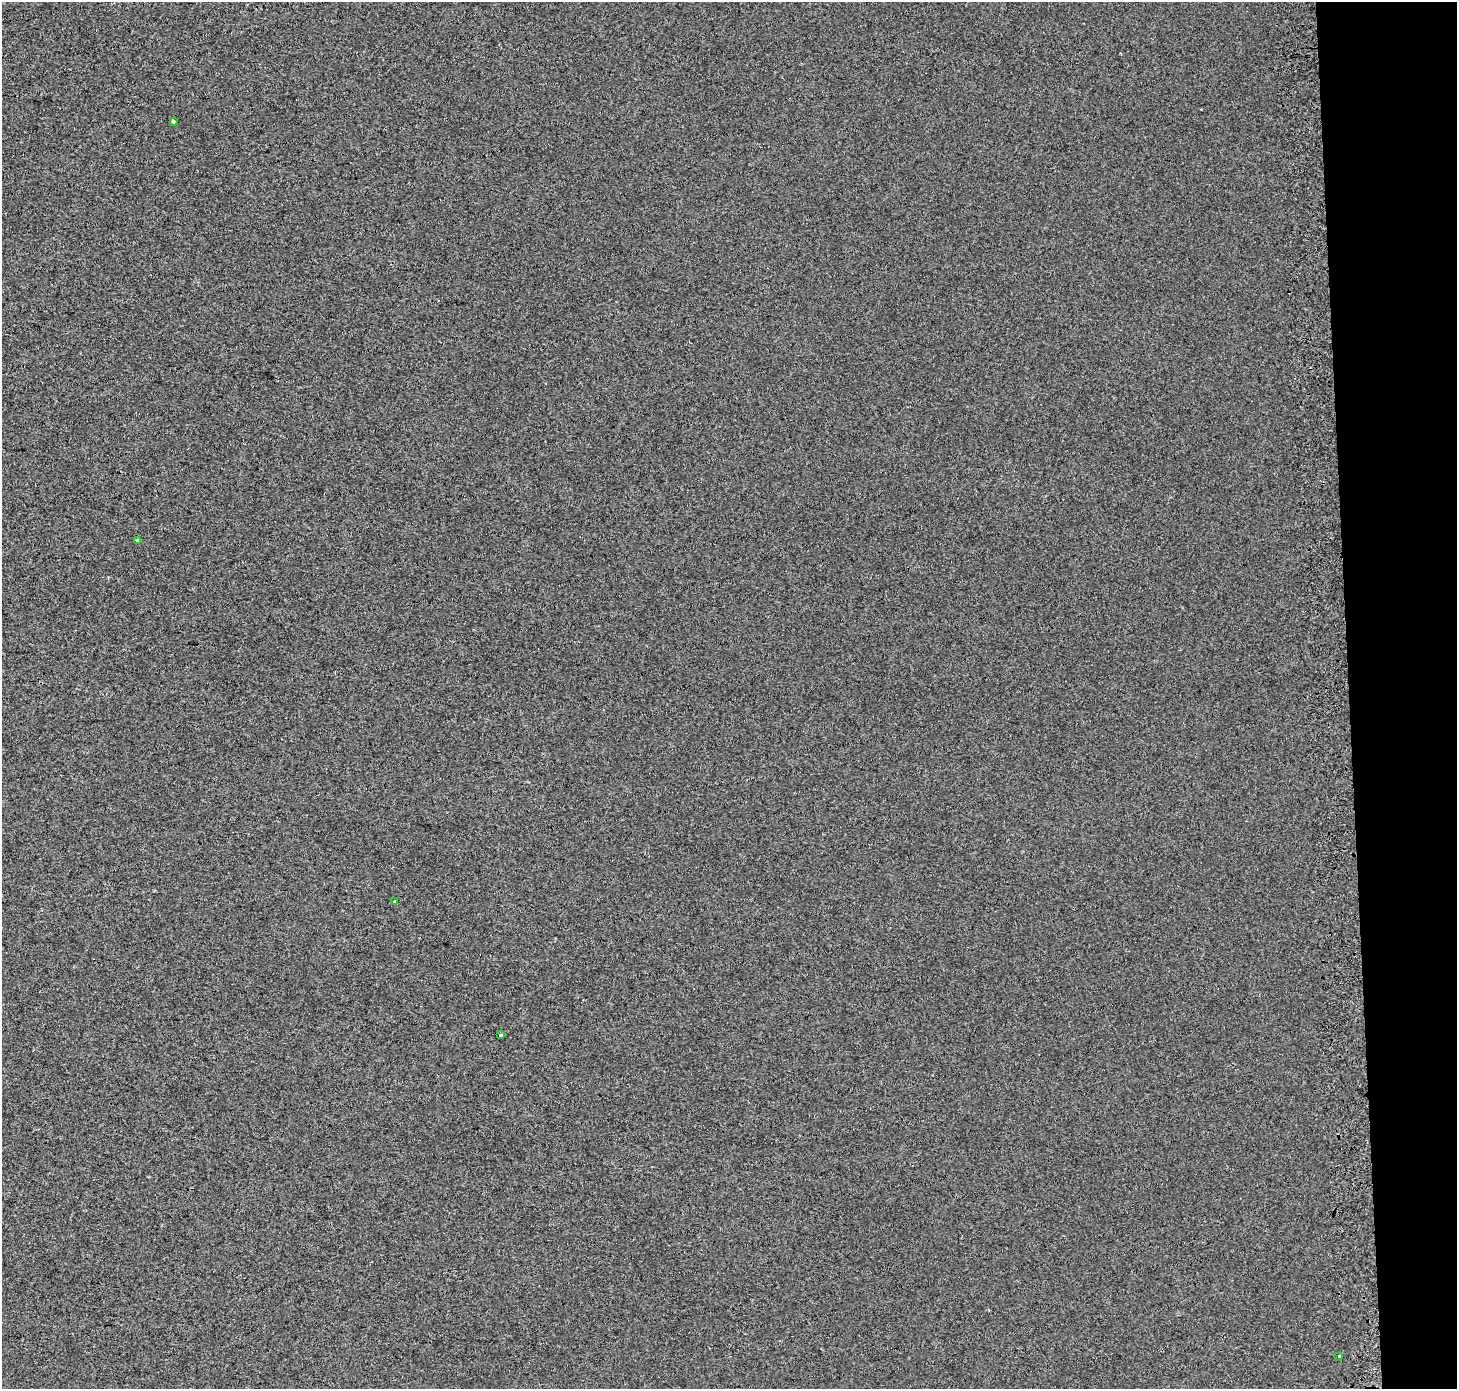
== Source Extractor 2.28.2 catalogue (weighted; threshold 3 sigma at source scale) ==
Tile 6 of 3 x 3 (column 3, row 2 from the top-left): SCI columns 2983-4437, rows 1387-2773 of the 4510 x 4167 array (HDU 1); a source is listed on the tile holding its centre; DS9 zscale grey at full resolution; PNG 1459 x 1391 px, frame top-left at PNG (2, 2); each listed source drawn as its Kron ellipse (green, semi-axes under 4 px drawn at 4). Shown black and unused: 7% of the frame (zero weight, under 2 of 3 exposures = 2% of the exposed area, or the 3 px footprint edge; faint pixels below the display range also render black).
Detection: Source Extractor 2.28.2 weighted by HDU 2 'WHT'; one run over the whole footprint, this tile lists its part. Background 0.00625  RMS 0.0067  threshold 0.0303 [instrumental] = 3 sigma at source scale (4.5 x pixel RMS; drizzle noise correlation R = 1.50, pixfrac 1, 0.0396/0.0396 arcsec/px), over >= 5 px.
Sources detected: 6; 1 cosmic-ray / hot-pixel residue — neither listed nor drawn; the other 5 listed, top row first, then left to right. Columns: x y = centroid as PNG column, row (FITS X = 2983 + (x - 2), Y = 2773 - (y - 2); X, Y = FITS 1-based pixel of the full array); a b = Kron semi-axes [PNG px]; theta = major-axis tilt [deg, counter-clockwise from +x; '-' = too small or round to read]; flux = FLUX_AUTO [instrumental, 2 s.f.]
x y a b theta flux
173 121 3 3 - 3.6
137 540 3 3 - 3.9
395 901 3 3 - 3.6
501 1035 3 3 - 2.4
1339 1356 3 2 - 1.8